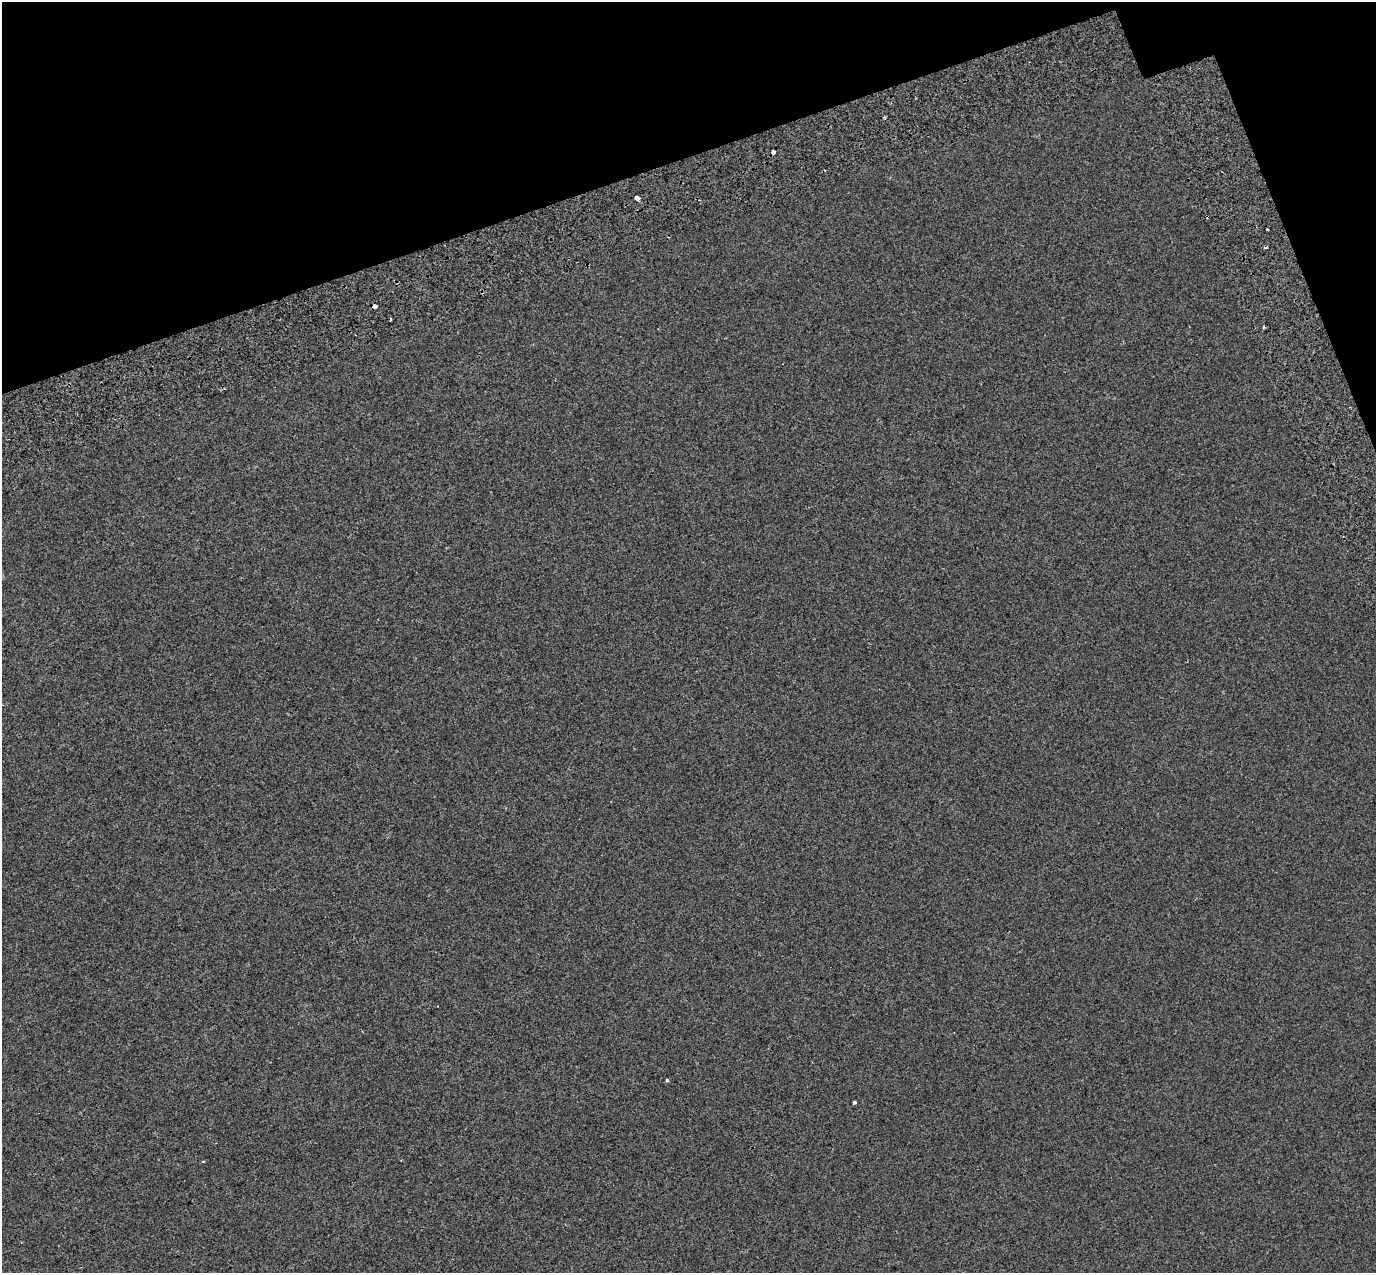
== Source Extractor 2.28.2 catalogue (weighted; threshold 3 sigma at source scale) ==
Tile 3 of 4 x 4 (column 3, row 1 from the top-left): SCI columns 2845-4218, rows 4057-5327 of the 5685 x 5518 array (HDU 1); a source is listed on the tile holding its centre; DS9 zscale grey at full resolution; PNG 1378 x 1275 px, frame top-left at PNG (2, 2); no overlay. Shown black and unused: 15% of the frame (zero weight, under 2 of 3 exposures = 7% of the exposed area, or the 3 px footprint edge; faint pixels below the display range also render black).
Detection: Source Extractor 2.28.2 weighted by HDU 2 'WHT'; one run over the whole footprint, this tile lists its part. Background -6.06e-04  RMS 0.0045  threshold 0.0203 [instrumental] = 3 sigma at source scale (4.5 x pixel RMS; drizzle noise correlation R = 1.50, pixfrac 1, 0.0396/0.0396 arcsec/px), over >= 5 px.
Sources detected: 10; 5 cosmic-ray / hot-pixel residue — not listed; the other 5 listed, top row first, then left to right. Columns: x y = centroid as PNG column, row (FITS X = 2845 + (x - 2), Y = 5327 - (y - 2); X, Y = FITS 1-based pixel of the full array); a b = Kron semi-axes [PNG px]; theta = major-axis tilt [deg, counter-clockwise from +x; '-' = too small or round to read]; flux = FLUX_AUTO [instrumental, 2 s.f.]
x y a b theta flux
884 117 3 3 - 0.47
773 152 4 3 - 4.7
637 198 4 4 - 7.9
374 306 4 3 - 3
854 1103 3 3 - 0.94
Overlapping masked pixels (flux is a lower limit): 2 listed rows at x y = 773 152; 374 306